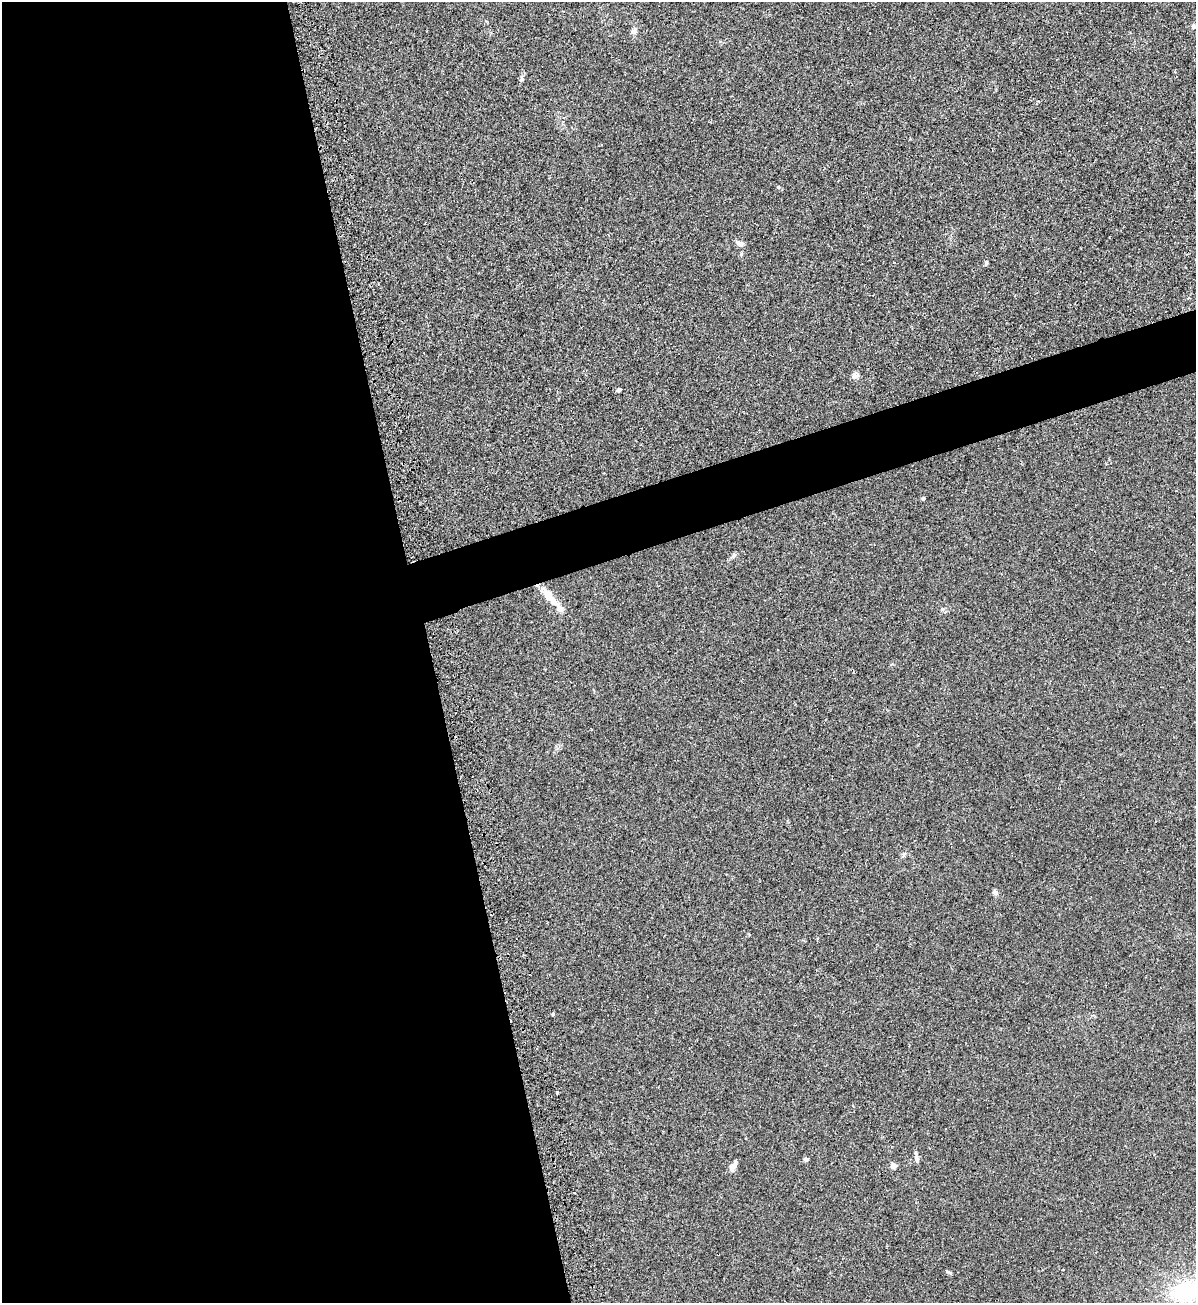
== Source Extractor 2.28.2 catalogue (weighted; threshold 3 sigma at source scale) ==
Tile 9 of 4 x 4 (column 1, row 3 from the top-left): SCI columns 301-1494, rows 1312-2612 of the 5258 x 5228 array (HDU 1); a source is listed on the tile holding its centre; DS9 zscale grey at full resolution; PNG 1198 x 1305 px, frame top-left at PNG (2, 2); no overlay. Shown black and unused: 39% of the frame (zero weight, under 2 of 3 exposures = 2% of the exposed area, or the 3 px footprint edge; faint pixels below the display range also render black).
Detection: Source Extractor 2.28.2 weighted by HDU 2 'WHT'; one run over the whole footprint, this tile lists its part. Background 0.0154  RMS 0.0063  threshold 0.0285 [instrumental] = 3 sigma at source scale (4.5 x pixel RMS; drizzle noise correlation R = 1.50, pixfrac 1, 0.05/0.05 arcsec/px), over >= 5 px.
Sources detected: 26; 1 cosmic-ray / hot-pixel residue — not listed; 2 inside a brighter listed object's ellipse — not listed separately; the other 23 listed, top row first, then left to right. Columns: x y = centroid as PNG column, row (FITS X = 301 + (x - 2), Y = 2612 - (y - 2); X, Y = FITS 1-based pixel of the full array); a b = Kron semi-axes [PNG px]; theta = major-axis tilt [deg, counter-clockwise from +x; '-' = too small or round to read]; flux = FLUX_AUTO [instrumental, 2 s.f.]
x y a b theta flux
1193 26 8 5 89 1.3
634 31 9 6 63 2.2
521 79 7 5 70 1.2
778 187 4 4 - 0.9
740 244 9 7 -22 2.5
741 254 6 4 49 0.91
986 262 5 4 - 1.1
854 376 9 7 37 2.4
618 390 4 3 - 6
923 498 4 4 - 1.2
734 556 8 6 64 1.4
548 596 20 9 -55 9.4
903 855 11 4 53 1.3
995 893 7 6 - 1.6
553 1014 3 3 - 1.1
557 1092 3 3 - 1.8
806 1159 6 5 - 1.4
917 1159 10 5 -73 2.4
893 1165 4 4 - 7.6
733 1166 11 5 58 4.1
1063 1270 3 2 - 0.48
948 1272 8 3 -29 0.91
1187 1292 32 22 8 51
Isophote crosses this tile's border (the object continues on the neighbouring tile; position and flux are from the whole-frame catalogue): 1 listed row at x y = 1187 1292